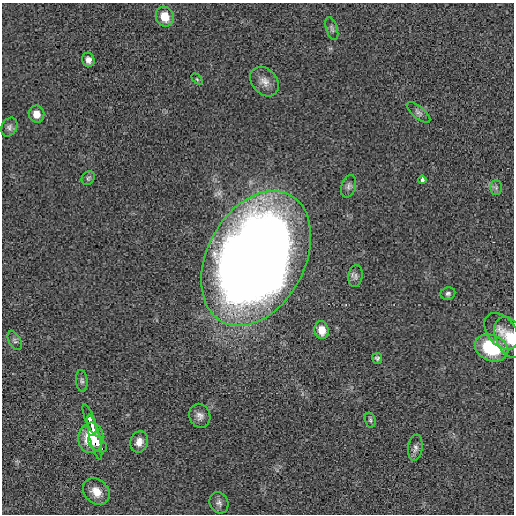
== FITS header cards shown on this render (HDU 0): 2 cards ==
NAXIS1  =                  512 / length of data axis 1
NAXIS2  =                  512 / length of data axis 2

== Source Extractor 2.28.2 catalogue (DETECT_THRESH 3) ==
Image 512 x 512 px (HDU 0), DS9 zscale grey, 1 PNG px = 1 image px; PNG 516 x 516 px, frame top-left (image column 1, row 512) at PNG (2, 3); each listed source drawn as its Kron ellipse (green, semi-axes under 4 px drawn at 4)
Background -2.87e-04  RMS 0.0042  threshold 0.0126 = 3 sigma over >= 5 px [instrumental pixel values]
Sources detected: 32; all 32 listed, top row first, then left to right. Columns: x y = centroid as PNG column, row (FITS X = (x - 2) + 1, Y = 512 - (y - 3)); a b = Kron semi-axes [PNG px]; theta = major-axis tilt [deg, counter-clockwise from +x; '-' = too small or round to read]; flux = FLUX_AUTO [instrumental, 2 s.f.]
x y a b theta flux
165 17 10 9 - 4.7
332 29 12 5 -73 0.87
88 60 7 6 - 1.4
197 79 6 4 -45 0.36
264 82 16 12 -48 2.7
418 112 14 6 -40 1.1
36 114 8 8 - 2.5
9 127 10 7 61 0.92
88 178 7 6 - 0.59
422 180 4 4 - 1.3
349 186 11 7 72 1
496 188 7 6 - 0.7
256 258 72 49 62 500
355 276 11 7 82 1
448 294 7 6 - 0.69
322 330 9 7 -79 3.1
501 331 21 14 -51 3.5
510 338 22 14 -66 5.1
15 341 10 6 -61 0.79
491 348 17 13 -22 16
377 358 5 5 - 0.56
82 381 11 6 -85 0.75
200 416 12 10 -71 1.7
90 419 15 4 -69 1.6
370 420 7 5 -75 0.54
95 437 23 5 -76 5.3
91 438 15 12 85 9.2
139 442 11 8 72 2.3
97 444 11 6 -40 4.1
415 448 13 7 81 1.2
96 492 15 11 -44 3.7
219 503 11 9 -60 1.2
At the frame edge (FLAGS 8, measured only in part): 1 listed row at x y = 510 338